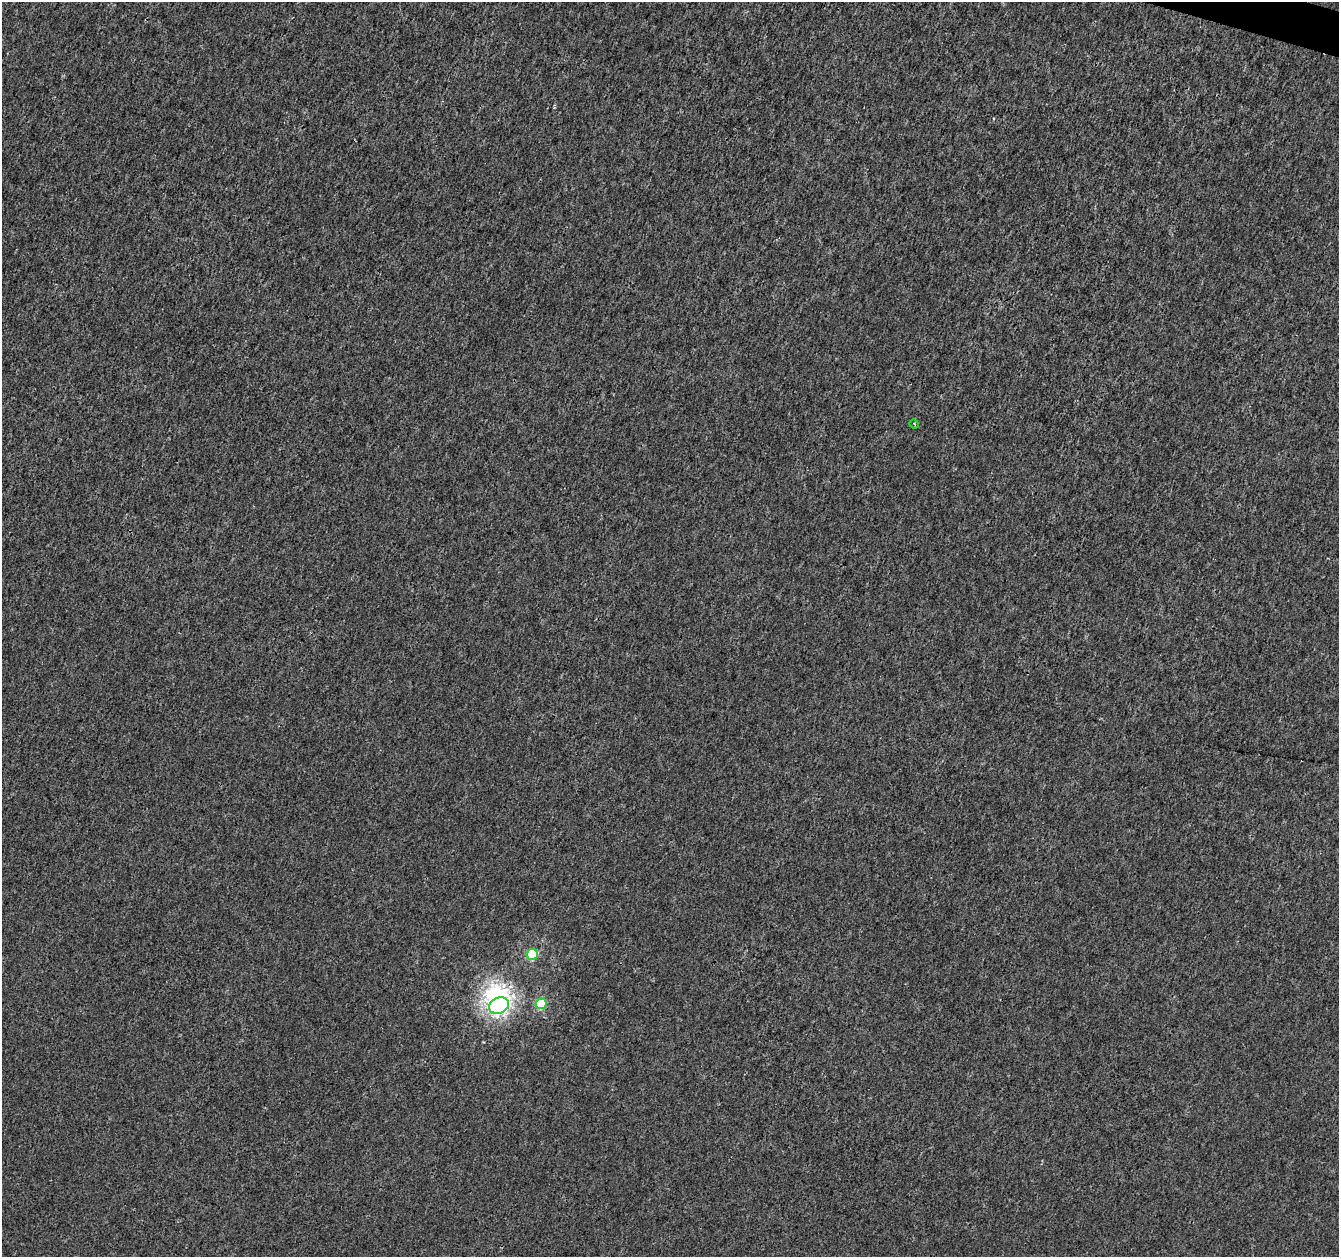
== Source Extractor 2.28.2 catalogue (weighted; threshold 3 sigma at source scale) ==
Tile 10 of 4 x 4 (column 2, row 3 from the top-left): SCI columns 1346-2682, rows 1535-2789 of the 5357 x 5516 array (HDU 1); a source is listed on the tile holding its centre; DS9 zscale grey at full resolution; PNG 1341 x 1259 px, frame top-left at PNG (2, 2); each listed source drawn as its Kron ellipse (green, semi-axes under 4 px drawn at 4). Shown black and unused: <1% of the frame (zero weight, under 3 of 4 exposures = <1% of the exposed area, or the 3 px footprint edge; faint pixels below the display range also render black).
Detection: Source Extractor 2.28.2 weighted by HDU 2 'WHT'; one run over the whole footprint, this tile lists its part. Background -7.03e-06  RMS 0.0017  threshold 0.00753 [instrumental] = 3 sigma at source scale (4.5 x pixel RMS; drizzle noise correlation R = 1.50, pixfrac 1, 0.0396/0.0396 arcsec/px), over >= 5 px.
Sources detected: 5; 1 inside a brighter object's white glare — neither listed nor drawn; the other 4 listed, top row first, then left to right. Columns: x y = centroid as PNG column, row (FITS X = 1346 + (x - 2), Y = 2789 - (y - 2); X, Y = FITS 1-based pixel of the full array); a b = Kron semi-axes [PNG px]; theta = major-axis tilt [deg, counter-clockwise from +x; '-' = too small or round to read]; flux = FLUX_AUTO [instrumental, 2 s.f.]
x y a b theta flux
914 424 5 4 - 0.19
532 954 5 5 - 11
541 1004 5 5 - 8.7
499 1006 10 8 24 42